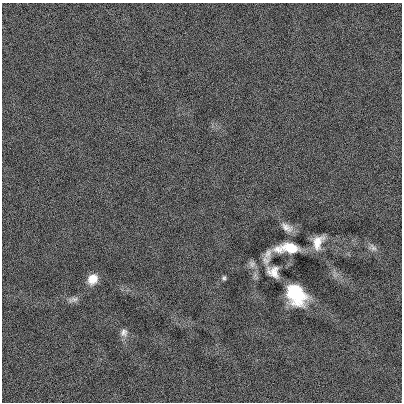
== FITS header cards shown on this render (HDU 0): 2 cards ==
NAXIS1  =                  400
NAXIS2  =                  400

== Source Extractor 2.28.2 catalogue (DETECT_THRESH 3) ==
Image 400 x 400 px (HDU 0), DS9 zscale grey, 1 PNG px = 1 image px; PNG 404 x 404 px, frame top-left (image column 1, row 400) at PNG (2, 3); no overlay
Background -0.00148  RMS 0.12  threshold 0.363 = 3 sigma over >= 5 px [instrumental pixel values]
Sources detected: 12; all 12 listed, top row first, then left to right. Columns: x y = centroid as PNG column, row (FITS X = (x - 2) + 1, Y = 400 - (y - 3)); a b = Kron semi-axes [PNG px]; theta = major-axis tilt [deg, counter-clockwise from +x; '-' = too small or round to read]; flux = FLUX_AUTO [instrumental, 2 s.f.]
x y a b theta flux
287 227 16 8 -34 62
318 242 14 9 68 110
373 247 13 8 -33 41
289 248 21 8 1 270
268 254 17 9 75 64
252 264 10 8 -55 34
273 272 17 14 -40 89
224 278 6 5 - 16
93 279 12 10 56 120
296 294 18 13 -50 510
73 299 14 7 9 38
124 333 11 10 - 44